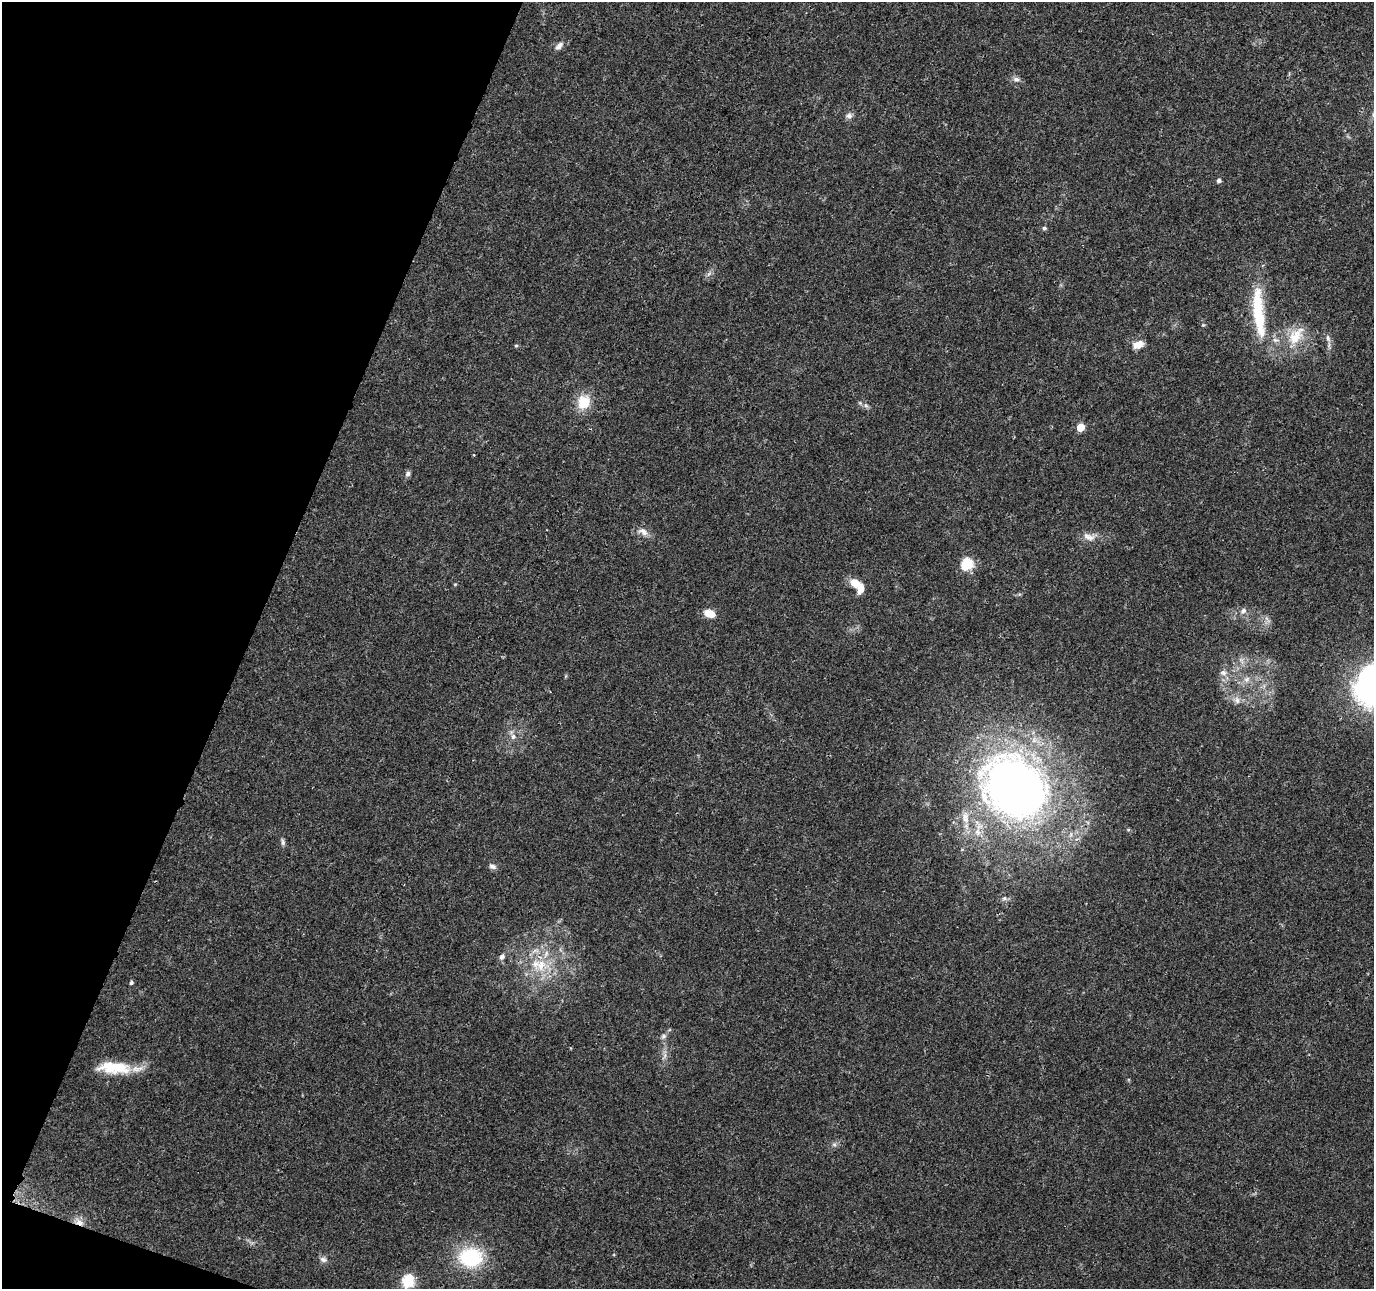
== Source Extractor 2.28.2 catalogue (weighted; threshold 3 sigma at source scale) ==
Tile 9 of 4 x 4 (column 1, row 3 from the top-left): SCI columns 6-1377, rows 1505-2791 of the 5505 x 5644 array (HDU 1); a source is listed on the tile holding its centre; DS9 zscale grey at full resolution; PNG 1376 x 1291 px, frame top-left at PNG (2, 2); no overlay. Shown black and unused: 19% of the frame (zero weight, under 3 of 4 exposures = <1% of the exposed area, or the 3 px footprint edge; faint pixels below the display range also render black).
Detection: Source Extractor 2.28.2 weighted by HDU 2 'WHT'; one run over the whole footprint, this tile lists its part. Background 0.0464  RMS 0.0039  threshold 0.0174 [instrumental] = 3 sigma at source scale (4.5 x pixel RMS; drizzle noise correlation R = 1.50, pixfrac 1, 0.0396/0.0396 arcsec/px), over >= 5 px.
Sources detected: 41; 3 inside a brighter listed object's ellipse — not listed separately; the other 38 listed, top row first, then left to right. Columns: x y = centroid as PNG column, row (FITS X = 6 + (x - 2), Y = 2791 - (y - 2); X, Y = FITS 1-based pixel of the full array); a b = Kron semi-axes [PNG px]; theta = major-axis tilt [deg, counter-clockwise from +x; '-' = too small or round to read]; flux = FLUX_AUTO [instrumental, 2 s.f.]
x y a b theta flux
559 46 13 7 44 1.8
1016 79 10 7 -25 1.5
849 116 9 7 11 1.5
1219 180 5 4 - 1.4
1044 228 5 5 - 0.92
709 274 9 3 45 0.88
1258 311 65 14 -85 22
1295 336 30 17 53 11
1328 338 10 5 -72 1.4
1138 345 12 8 21 4.2
516 346 5 4 - 0.52
584 402 16 13 68 9.2
866 405 7 4 -44 0.95
1080 427 5 5 - 11
408 474 8 6 51 1.1
643 531 15 9 -31 2.8
1089 537 19 9 -19 3.4
967 564 6 6 - 39
855 583 13 10 -32 4.4
1243 611 9 7 37 1.6
709 613 11 7 -19 5.4
1223 673 10 7 -21 1.9
1247 679 10 7 46 2
1237 700 11 7 -80 2.1
513 737 8 7 - 1.6
1014 786 72 58 -43 260
283 842 8 6 84 1
492 866 10 6 -14 1.3
502 957 8 6 61 1.4
541 965 21 16 47 11
131 983 5 4 - 0.79
663 1036 7 6 - 0.99
114 1068 42 14 -3 14
834 1144 6 6 - 0.91
79 1222 12 8 -15 2.8
470 1257 18 15 -2 37
323 1259 11 7 -19 1.5
408 1281 6 6 - 42
Overlapping masked pixels (flux is a lower limit): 1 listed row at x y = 79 1222